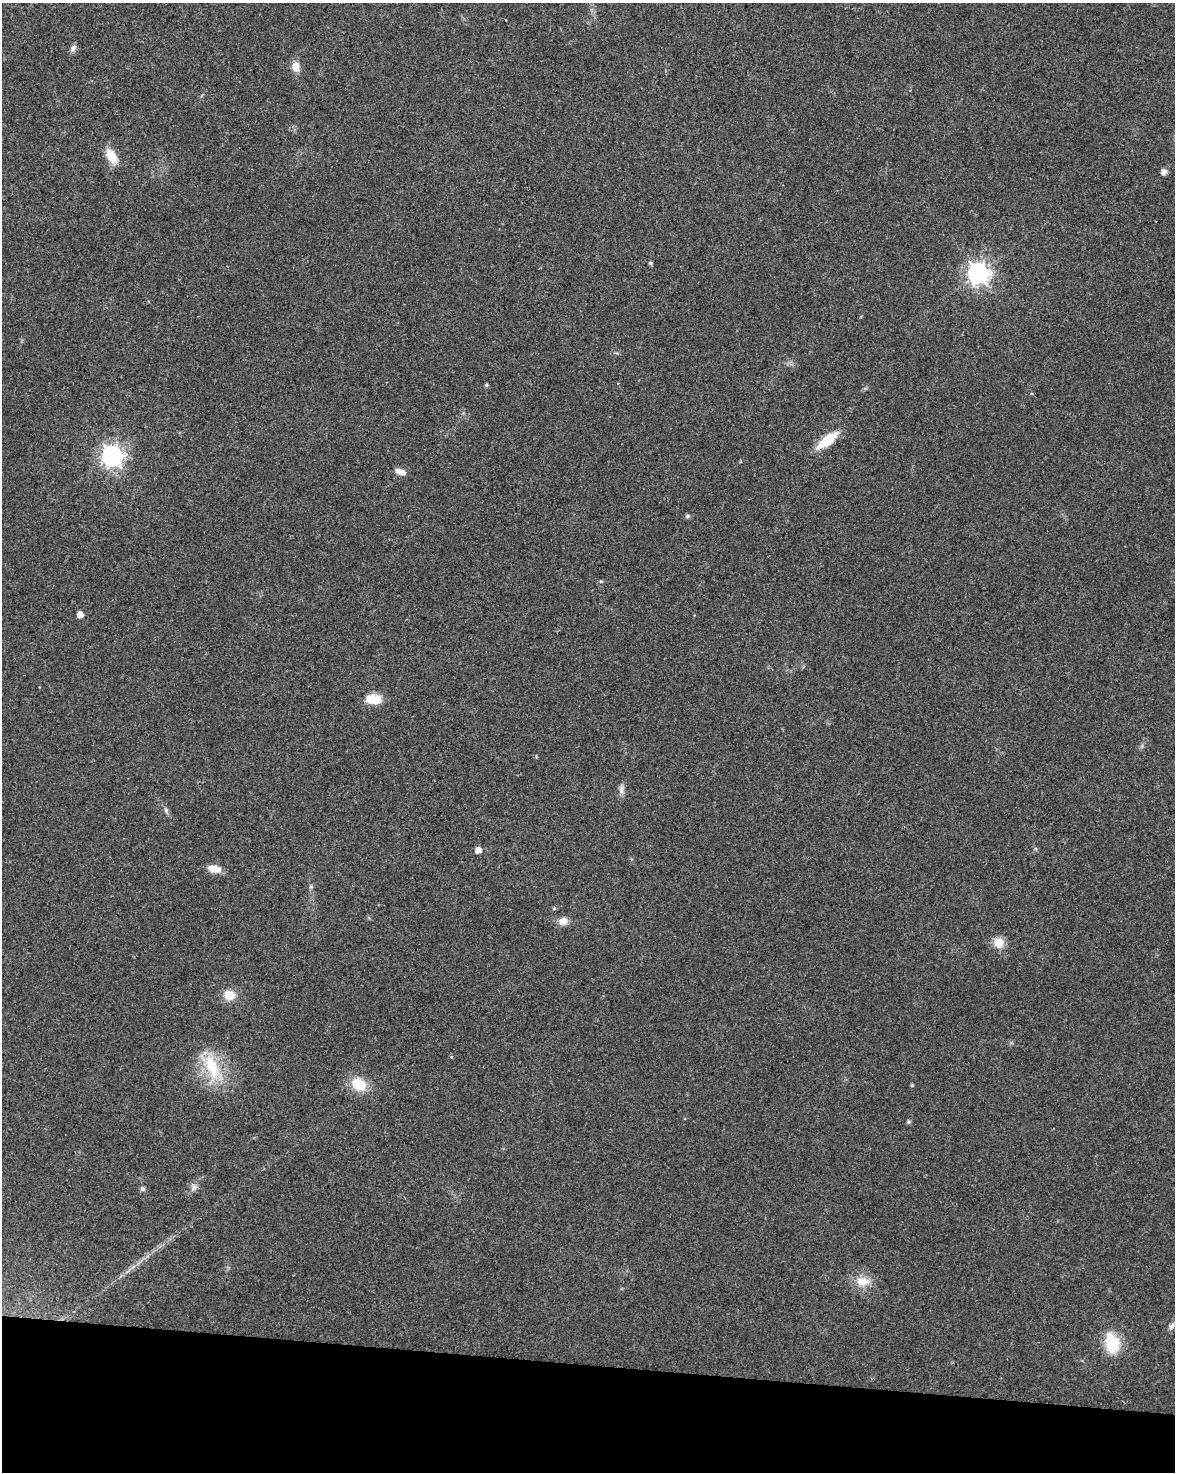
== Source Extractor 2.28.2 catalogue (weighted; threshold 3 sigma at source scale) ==
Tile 11 of 4 x 3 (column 3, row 3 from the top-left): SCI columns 2352-3524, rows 231-1700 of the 4707 x 4926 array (HDU 1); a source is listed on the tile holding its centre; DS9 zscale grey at full resolution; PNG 1177 x 1474 px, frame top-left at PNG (2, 3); no overlay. Shown black and unused: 7% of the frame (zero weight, under 3 of 4 exposures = <1% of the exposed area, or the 3 px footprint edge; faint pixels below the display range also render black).
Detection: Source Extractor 2.28.2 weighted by HDU 2 'WHT'; one run over the whole footprint, this tile lists its part. Background 0.0201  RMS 0.0029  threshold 0.0129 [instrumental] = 3 sigma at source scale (4.5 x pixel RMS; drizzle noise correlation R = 1.50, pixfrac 1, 0.0396/0.0396 arcsec/px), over >= 5 px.
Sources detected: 34; all 34 listed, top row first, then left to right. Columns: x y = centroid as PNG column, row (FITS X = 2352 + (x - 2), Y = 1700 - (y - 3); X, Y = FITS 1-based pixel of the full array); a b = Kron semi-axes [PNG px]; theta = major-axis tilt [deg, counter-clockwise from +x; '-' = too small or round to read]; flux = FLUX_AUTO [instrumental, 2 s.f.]
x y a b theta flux
73 48 10 6 64 1
296 67 14 10 88 2.5
111 156 21 10 -58 4.8
1163 172 5 5 - 1.7
650 263 5 4 - 0.46
978 273 8 8 - 190
486 385 5 4 - 0.49
827 440 25 9 38 8.7
112 456 8 8 - 170
400 472 12 7 -19 2
688 516 5 4 - 0.71
601 581 6 4 0 0.37
80 614 5 5 - 2.6
373 699 17 11 -6 6
1142 746 7 4 71 0.51
621 789 13 7 89 1.4
166 810 8 5 -84 0.71
478 850 5 5 - 2.8
214 869 14 8 -10 3.8
311 886 6 5 - 0.49
554 908 5 4 - 0.42
563 921 12 9 12 2.4
999 943 12 11 - 3.9
229 995 12 10 -13 4.5
212 1067 45 18 -67 14
359 1084 18 14 -33 7.2
912 1085 4 4 - 0.38
909 1122 5 5 - 0.61
194 1187 11 8 52 1.4
142 1189 5 4 - 0.93
133 1267 11 3 40 1
863 1281 21 14 -4 4.7
1172 1326 10 7 57 1.2
1112 1343 28 18 -78 9.3